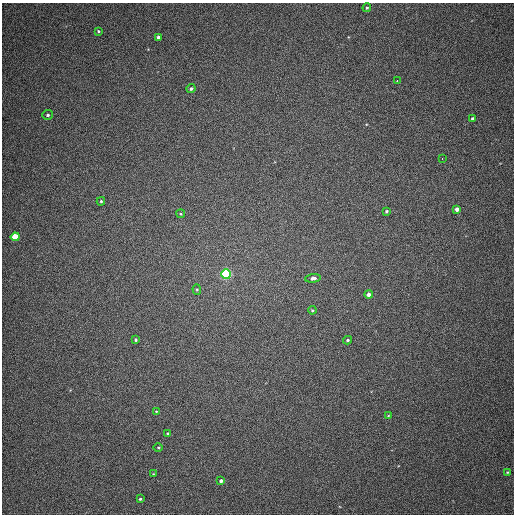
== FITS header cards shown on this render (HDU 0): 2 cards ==
NAXIS1  =                  512
NAXIS2  =                  512

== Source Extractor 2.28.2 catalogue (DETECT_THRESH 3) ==
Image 512 x 512 px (HDU 0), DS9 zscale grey, 1 PNG px = 1 image px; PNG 516 x 516 px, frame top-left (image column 1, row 512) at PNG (2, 3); each listed source drawn as its Kron ellipse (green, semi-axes under 4 px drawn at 4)
Background 395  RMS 9.9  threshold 29.7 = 3 sigma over >= 5 px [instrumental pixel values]
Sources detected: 28; all 28 listed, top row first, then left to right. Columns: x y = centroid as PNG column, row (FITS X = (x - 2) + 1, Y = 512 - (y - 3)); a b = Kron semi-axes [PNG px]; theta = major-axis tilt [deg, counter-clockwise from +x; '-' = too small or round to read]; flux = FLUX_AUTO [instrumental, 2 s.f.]
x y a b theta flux
367 8 4 4 - 890
98 31 3 3 - 740
158 37 4 3 - 2200
397 81 3 2 - 3800
191 89 4 4 - 1200
48 115 5 5 - 1300
473 119 3 3 - 1700
442 159 3 2 - 1900
101 201 4 4 - 1000
457 209 4 4 - 3700
386 211 4 3 - 950
181 214 4 3 - 610
15 237 4 4 - 20000
226 274 5 5 - 100000
313 278 8 4 8 2200
197 290 5 4 - 880
369 295 4 4 - 4000
312 310 4 4 - 730
136 340 3 3 - 770
348 340 4 3 - 1100
156 411 4 2 - 520
388 416 4 3 - 550
168 434 3 3 - 1300
158 447 5 3 - 640
507 472 3 3 - 580
153 474 3 3 - 480
221 481 4 3 - 1600
140 499 3 3 - 840